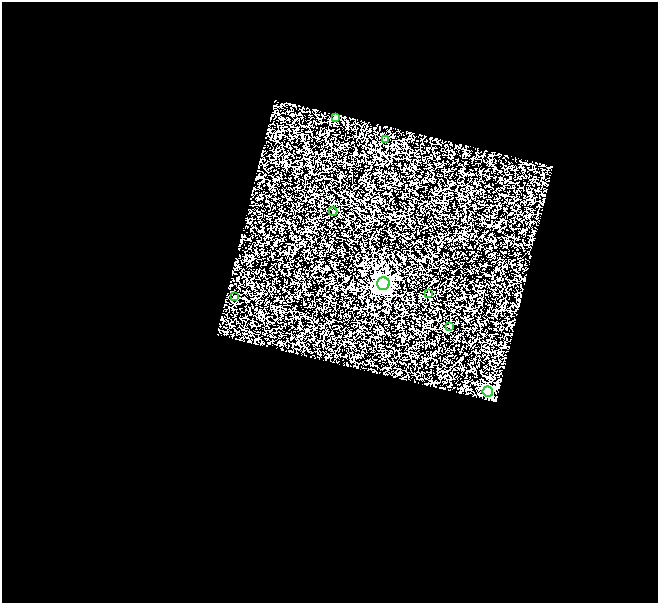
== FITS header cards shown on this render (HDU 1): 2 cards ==
NAXIS1  =                  656
NAXIS2  =                  601

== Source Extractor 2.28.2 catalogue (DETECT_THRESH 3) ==
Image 656 x 601 px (HDU 1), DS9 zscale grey, 1 PNG px = 1 image px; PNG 660 x 605 px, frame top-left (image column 1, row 601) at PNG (2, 2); each listed source drawn as its Kron ellipse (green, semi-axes under 4 px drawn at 4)
Background 0.494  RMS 1.3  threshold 3.83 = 3 sigma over >= 5 px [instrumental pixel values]
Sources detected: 8; all 8 listed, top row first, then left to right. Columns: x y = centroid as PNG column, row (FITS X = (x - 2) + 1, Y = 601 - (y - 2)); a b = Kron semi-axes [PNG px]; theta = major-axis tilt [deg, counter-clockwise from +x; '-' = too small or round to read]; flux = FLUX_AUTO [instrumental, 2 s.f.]
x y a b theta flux
336 118 4 3 - 520
385 139 3 3 - 170
333 211 4 4 - 91
383 284 6 6 - 36000
428 294 3 2 - 85
235 296 4 3 - 400
449 326 3 3 - 180
488 392 5 5 - 11000